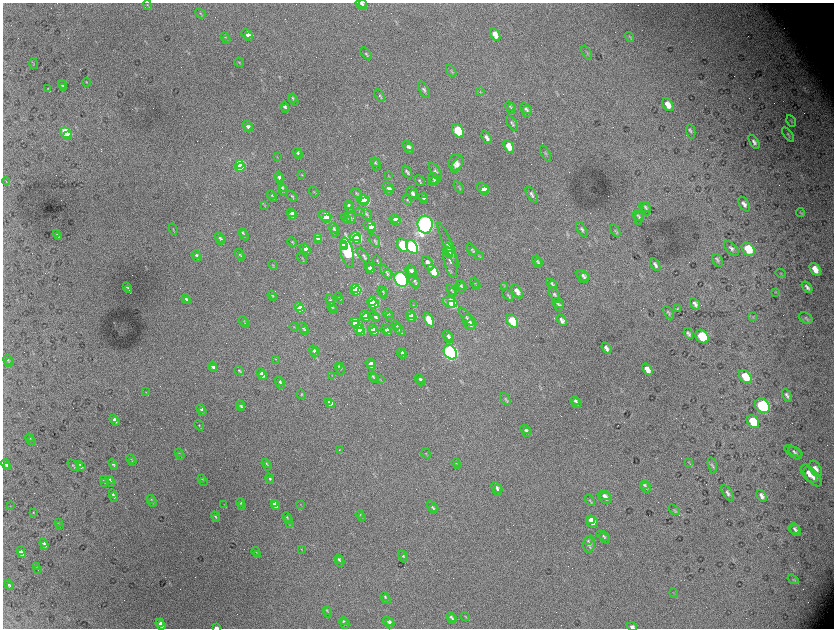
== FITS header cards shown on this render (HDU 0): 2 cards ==
NAXIS1  =                 1663 / length of data axis 1
NAXIS2  =                 1252 / length of data axis 2

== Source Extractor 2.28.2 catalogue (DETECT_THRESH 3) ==
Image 1663 x 1252 px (HDU 0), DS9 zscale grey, zoomed out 1/2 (1 PNG px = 2 x 2 image px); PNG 836 x 630 px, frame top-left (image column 2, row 1251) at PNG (3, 3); each listed source drawn as its Kron ellipse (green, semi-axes under 4 px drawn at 4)
Background 5310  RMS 87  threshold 261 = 3 sigma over >= 5 px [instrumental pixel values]
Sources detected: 447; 48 cannot appear on this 1/2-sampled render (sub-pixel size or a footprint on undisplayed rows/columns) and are neither listed nor drawn; the other 399 listed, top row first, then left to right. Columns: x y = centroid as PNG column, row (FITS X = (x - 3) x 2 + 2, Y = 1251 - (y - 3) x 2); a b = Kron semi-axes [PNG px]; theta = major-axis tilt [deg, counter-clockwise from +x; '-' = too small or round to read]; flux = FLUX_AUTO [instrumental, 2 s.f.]
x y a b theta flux
361 3 5 3 - 2.5e+04
147 5 5 3 - 2.0e+04
363 5 5 4 - 3.0e+04
200 13 5 3 - 2.6e+04
247 34 6 4 -25 1.3e+05
495 35 7 4 -59 1.5e+05
225 37 4 3 - 1.8e+04
248 37 4 3 - 7.7e+04
630 37 5 2 - 1.6e+04
226 39 4 3 - 1.7e+04
366 53 7 3 -45 2.5e+04
587 53 7 3 -58 2.2e+04
239 62 5 3 - 1.6e+04
34 64 5 2 - 1.2e+04
451 71 6 2 -53 1.8e+04
87 82 4 3 - 2.0e+04
62 84 4 3 - 4.0e+04
64 87 3 2 - 2.0e+04
48 88 4 3 - 1.3e+04
424 90 9 4 -60 4.3e+04
480 92 4 3 - 1.6e+04
380 95 7 4 -58 2.8e+04
293 98 4 3 - 1.8e+04
294 100 6 3 -55 1.9e+04
668 105 7 4 -57 1.6e+05
284 106 5 3 - 4.0e+04
510 106 5 4 - 2.5e+04
511 108 5 4 - 2.4e+04
286 109 4 3 - 3.1e+04
526 109 6 4 -36 3.7e+04
527 111 6 4 88 3.5e+04
791 121 6 3 -60 2.0e+04
512 123 9 4 -56 3.7e+04
247 125 5 5 - 8.6e+04
249 128 4 4 - 6.2e+04
458 131 7 5 -58 1.0e+06
691 132 7 4 -77 3.8e+04
66 133 6 5 - 1.1e+06
788 134 8 3 -53 2.7e+04
67 136 3 3 - 6.3e+05
487 138 7 4 -58 7.2e+04
754 142 8 4 -56 6.2e+04
408 146 6 4 -26 6.4e+04
509 146 6 4 -61 2.6e+05
409 149 5 4 - 4.8e+04
297 152 5 4 - 3.6e+04
546 154 9 3 -61 2.7e+04
299 155 4 4 - 3.4e+04
277 157 3 2 - 9.2e+03
375 162 5 4 - 2.6e+04
456 162 8 7 - 9.9e+04
239 165 5 4 - 1.3e+06
376 165 5 4 - 2.6e+04
457 165 9 4 59 8.1e+04
241 167 5 3 - 1.0e+06
436 171 10 4 -57 4.4e+04
407 172 7 3 -60 3.4e+04
302 175 3 2 - 1.2e+04
278 176 5 4 - 5.5e+04
388 176 4 2 - 1.0e+04
433 178 6 5 - 4.1e+04
280 179 5 4 - 4.3e+04
419 180 6 4 -43 2.9e+04
6 181 4 2 - 1.5e+04
435 181 7 4 34 4.2e+04
388 187 6 4 -30 6.4e+04
459 187 6 3 -54 2.1e+04
282 188 4 4 - 2.3e+04
483 188 6 4 -23 2.8e+05
284 190 5 3 - 2.0e+04
389 190 4 4 - 4.8e+04
484 191 4 3 - 1.6e+05
314 192 5 3 - 1.5e+04
412 192 6 5 - 5.3e+04
356 193 6 4 -41 2.6e+04
532 194 9 4 -58 5.2e+04
271 195 4 3 - 1.5e+04
413 195 5 4 - 3.6e+04
292 196 6 3 -38 2.7e+04
273 197 4 3 - 1.6e+04
423 197 4 4 - 6.1e+04
364 199 6 4 -3 9.0e+05
407 200 5 3 - 2.0e+04
425 200 4 3 - 5.1e+04
365 202 4 3 - 7.1e+05
744 204 8 4 -58 7.5e+04
348 205 4 3 - 3.7e+04
265 206 3 2 - 8.4e+03
350 207 5 4 - 3.5e+04
645 207 6 5 - 2.9e+04
646 209 6 4 -83 3.0e+04
360 212 5 4 - 2.9e+04
800 212 4 3 - 1.8e+04
291 213 4 4 - 9.9e+04
366 214 6 4 -60 3.6e+04
293 215 4 3 - 7.6e+04
637 215 5 4 - 2.6e+04
325 216 6 4 -20 7.1e+05
350 217 6 5 - 3.4e+04
639 217 7 4 85 3.3e+04
346 218 5 4 - 2.2e+04
394 218 5 4 - 1.2e+05
326 219 4 3 - 4.4e+05
347 221 4 3 - 1.7e+04
396 221 5 4 - 1.0e+05
425 224 9 7 -83 8.4e+06
370 226 6 4 -18 5.4e+05
333 228 5 4 - 4.1e+04
371 228 4 3 - 3.5e+05
173 229 5 3 - 1.6e+04
582 229 8 4 -57 3.7e+04
335 231 6 4 83 3.3e+04
615 231 7 3 -57 2.5e+04
242 233 4 4 - 2.2e+04
57 234 3 3 - 1.4e+04
244 235 5 4 - 2.7e+04
58 237 4 2 - 9.7e+03
355 237 6 4 0 1.4e+06
220 238 5 4 - 4.3e+04
317 238 4 4 - 1.3e+05
357 239 4 4 - 1.1e+06
221 240 4 3 - 3.0e+04
318 240 4 3 - 1.1e+05
375 241 6 4 -59 3.1e+04
292 242 5 4 - 1.9e+04
343 244 4 4 - 1.2e+06
403 245 7 5 -62 8.0e+05
448 245 25 4 -66 1.0e+05
345 247 2 2 - 5.1e+05
412 247 7 5 -57 3.7e+06
305 248 5 4 - 1.8e+05
472 249 6 4 -49 3.0e+04
731 249 9 5 -45 5.4e+04
748 249 7 5 -48 4.7e+05
306 251 4 3 - 1.4e+05
448 252 4 3 - 1.8e+05
473 252 5 4 - 2.3e+04
347 253 15 6 -78 2.2e+06
240 254 5 4 - 2.4e+04
450 254 3 2 - 9.5e+04
196 255 4 4 - 4.1e+04
364 255 9 3 -52 3.1e+04
479 256 5 3 - 1.6e+04
198 257 4 4 - 3.6e+04
241 257 4 3 - 1.5e+04
302 258 6 3 -57 1.8e+04
450 260 18 6 -79 1.7e+05
718 260 7 5 -63 4.0e+04
377 261 5 3 - 1.9e+04
537 261 5 4 - 3.2e+04
428 263 8 4 -59 1.3e+05
538 263 5 4 - 3.0e+04
273 265 5 3 - 1.7e+04
655 265 7 3 -58 5.2e+04
369 267 5 4 - 1.4e+05
815 269 7 4 -55 1.9e+05
371 270 4 3 - 1.0e+05
410 270 5 4 - 5.2e+04
433 271 7 4 -58 4.5e+05
386 272 8 4 -52 3.3e+04
412 272 5 5 - 5.6e+04
780 273 5 3 - 1.6e+04
388 274 5 4 - 2.4e+04
583 275 6 5 - 4.2e+04
584 277 5 4 - 3.7e+04
401 279 8 6 -58 7.0e+06
414 281 6 5 - 4.1e+04
416 283 5 4 - 2.3e+04
475 283 5 3 - 1.8e+04
551 283 6 4 -40 2.8e+04
460 285 5 4 - 3.2e+04
476 285 4 3 - 1.5e+04
553 285 5 4 - 2.6e+04
127 286 3 2 - 3.4e+04
504 286 3 3 - 1.3e+04
807 287 6 3 -51 5.4e+04
355 288 4 3 - 1.4e+06
462 288 5 4 - 2.9e+04
128 289 3 3 - 4.1e+04
451 290 5 4 - 2.2e+04
356 291 5 4 - 1.3e+06
382 291 5 3 - 2.0e+04
517 291 7 4 -59 1.2e+05
776 292 3 2 - 1.2e+04
453 293 5 4 - 2.1e+04
384 294 4 3 - 1.6e+04
272 295 4 3 - 1.7e+04
508 295 6 3 -45 2.5e+04
555 295 9 4 -62 3.8e+04
339 297 3 2 - 9.3e+03
186 298 4 3 - 3.8e+04
274 298 4 3 - 1.6e+04
340 299 3 2 - 1.0e+04
330 300 6 4 -61 2.6e+04
187 301 4 3 - 3.2e+04
372 301 4 4 - 4.9e+05
450 302 7 5 -21 8.5e+05
557 303 6 4 -31 2.9e+04
373 304 5 4 - 5.0e+05
695 304 6 3 -58 6.1e+04
413 305 3 2 - 1.0e+04
452 305 4 3 - 5.3e+05
559 306 5 4 - 3.0e+04
299 307 5 4 - 5.8e+05
332 307 5 4 - 2.3e+04
300 309 4 3 - 4.4e+05
333 309 3 3 - 1.5e+04
677 309 4 4 - 1.6e+04
388 313 4 4 - 2.1e+04
669 313 7 3 -60 2.7e+04
364 315 4 4 - 1.8e+05
410 315 4 3 - 4.1e+05
375 316 5 4 - 3.6e+04
390 316 4 3 - 1.4e+04
753 316 3 2 - 1.1e+04
412 317 5 4 - 3.9e+05
466 317 11 4 -53 3.6e+04
366 318 4 4 - 1.6e+05
806 318 7 5 -28 4.4e+04
376 319 4 3 - 2.9e+04
429 320 7 4 -62 3.8e+05
562 320 6 3 -56 5.5e+04
243 321 5 3 - 1.4e+04
512 321 7 5 -56 6.2e+05
354 322 5 4 - 6.1e+05
469 322 8 5 -57 7.8e+04
245 323 4 3 - 1.5e+04
356 325 4 3 - 4.6e+05
396 325 5 3 - 2.1e+04
471 325 6 5 - 5.3e+04
294 327 4 3 - 1.4e+04
303 328 5 4 - 2.3e+04
398 328 5 4 - 2.4e+04
359 329 5 4 - 4.8e+05
373 329 4 4 - 2.3e+05
386 329 4 4 - 1.3e+05
305 330 4 3 - 1.9e+04
400 330 6 4 -57 4.0e+04
374 331 4 3 - 1.9e+05
361 332 4 3 - 3.8e+05
387 332 4 3 - 1.1e+05
688 333 5 3 - 4.2e+04
448 336 5 4 - 5.3e+04
702 336 7 5 -49 9.4e+05
449 338 5 4 - 5.0e+04
606 348 6 3 -58 6.4e+04
314 350 4 4 - 4.4e+04
401 352 4 4 - 4.1e+04
450 352 8 6 -56 6.4e+06
315 353 5 4 - 4.6e+04
403 355 4 3 - 3.6e+04
275 359 3 2 - 7.6e+03
8 360 5 3 - 2.3e+04
9 363 4 3 - 1.6e+04
370 363 4 4 - 2.0e+05
372 365 4 4 - 1.8e+05
213 366 5 4 - 6.1e+04
339 366 4 4 - 1.8e+04
214 369 4 3 - 4.6e+04
340 369 6 2 -83 1.4e+04
647 369 7 4 -55 1.4e+05
239 370 5 4 - 2.3e+04
261 373 4 3 - 8.3e+04
332 375 3 3 - 1.4e+04
262 376 4 3 - 7.4e+04
373 376 5 3 - 1.8e+04
745 377 7 5 -47 4.0e+05
374 378 5 3 - 1.8e+04
380 379 4 2 - 1.2e+04
420 379 5 3 - 3.9e+04
279 381 5 3 - 3.5e+04
421 381 4 4 - 3.7e+04
281 384 5 3 - 3.0e+04
146 392 3 2 - 8.1e+03
301 394 5 3 - 1.7e+04
787 395 7 3 -62 4.7e+04
505 399 7 4 -55 3.2e+04
329 401 4 3 - 2.1e+05
575 401 5 4 - 3.2e+04
577 403 5 4 - 3.7e+04
330 404 4 3 - 1.9e+05
240 405 5 3 - 3.4e+04
762 406 8 6 -44 2.1e+06
201 408 4 3 - 6.1e+04
242 408 3 3 - 2.3e+04
202 411 4 3 - 5.2e+04
114 419 4 4 - 4.7e+04
115 421 4 3 - 3.9e+04
753 422 7 5 -51 4.8e+05
199 425 5 3 - 1.8e+04
525 429 5 4 - 4.5e+04
527 432 5 4 - 4.2e+04
30 438 4 3 - 1.9e+04
31 441 4 3 - 1.5e+04
339 450 3 3 - 9.7e+03
793 451 10 3 -23 3.7e+04
179 453 3 2 - 7.7e+03
795 453 8 5 -36 5.0e+04
426 454 5 3 - 1.7e+04
180 456 3 2 - 9.7e+03
131 459 5 3 - 1.6e+04
132 461 4 3 - 1.3e+04
689 462 3 2 - 1.3e+04
266 463 5 3 - 1.6e+04
456 463 4 3 - 1.7e+04
6 464 5 4 - 3.9e+04
80 464 3 2 - 1.7e+04
113 464 5 4 - 3.1e+04
73 465 6 3 -57 1.8e+04
457 465 4 3 - 1.4e+04
712 465 8 4 -76 3.6e+04
114 466 4 3 - 2.4e+04
268 466 5 3 - 2.0e+04
7 467 4 3 - 3.0e+04
81 467 3 3 - 2.5e+04
816 469 9 5 -59 1.0e+05
809 473 10 6 -50 1.3e+05
813 477 12 6 -48 1.3e+05
269 478 4 4 - 2.7e+04
109 479 4 3 - 1.6e+04
202 479 3 3 - 1.2e+04
103 480 4 2 - 1.1e+04
204 481 3 2 - 8.6e+03
271 481 4 4 - 2.7e+04
105 482 3 2 - 9.6e+03
111 482 5 3 - 2.0e+04
644 485 4 3 - 2.1e+04
496 487 5 4 - 3.7e+04
646 487 6 5 - 3.6e+04
498 490 6 4 78 4.1e+04
728 493 9 4 -57 5.2e+04
112 494 3 2 - 2.7e+04
604 496 6 4 -5 5.7e+04
762 496 6 4 -56 6.2e+04
114 497 4 3 - 2.9e+04
605 498 6 5 - 6.4e+04
151 499 4 3 - 1.9e+04
590 500 6 4 -59 2.8e+04
152 502 4 3 - 2.3e+04
240 503 4 3 - 2.6e+04
274 503 4 3 - 9.0e+04
224 505 3 2 - 6.9e+03
242 505 3 3 - 2.1e+04
300 505 4 2 - 9.9e+03
10 506 3 2 - 7.0e+03
276 506 4 4 - 8.8e+04
432 507 6 4 -44 2.7e+04
433 509 4 4 - 2.3e+04
674 510 6 4 -38 2.5e+04
33 512 4 3 - 1.2e+04
360 514 4 3 - 1.4e+04
215 516 4 3 - 2.1e+04
287 517 5 3 - 1.7e+04
361 517 4 3 - 1.4e+04
217 519 3 3 - 1.9e+04
288 520 4 3 - 1.9e+04
591 520 4 3 - 1.0e+05
58 522 3 2 - 7.7e+03
592 522 5 5 - 1.5e+05
59 525 3 2 - 6.9e+03
289 525 3 3 - 1.1e+04
794 528 6 5 - 3.4e+04
796 530 6 5 - 4.2e+04
603 536 7 4 -31 2.7e+04
604 538 6 4 -50 2.5e+04
588 541 4 4 - 1.9e+04
43 543 3 3 - 3.8e+04
589 544 8 5 78 6.6e+04
45 545 4 3 - 3.8e+04
301 549 3 2 - 7.9e+03
20 551 3 3 - 6.1e+04
256 551 4 3 - 1.5e+04
22 554 3 3 - 6.2e+04
257 554 3 3 - 1.1e+04
403 555 5 4 - 2.5e+04
404 558 4 4 - 2.5e+04
339 559 5 4 - 2.6e+04
340 562 5 4 - 2.8e+04
36 566 3 3 - 1.1e+04
38 569 2 1 - 5.1e+03
793 579 6 2 -35 2.0e+04
9 584 5 4 - 3.0e+04
10 587 3 3 - 2.2e+04
673 593 5 2 - 1.2e+04
385 596 5 3 - 1.8e+04
386 599 5 4 - 2.4e+04
327 610 4 3 - 1.6e+04
328 612 5 4 - 1.8e+04
465 616 5 3 - 1.5e+04
451 617 5 4 - 3.1e+04
452 619 5 4 - 3.0e+04
343 621 4 4 - 2.1e+04
388 621 5 4 - 7.0e+04
160 623 4 4 - 9.6e+04
345 624 5 3 - 2.5e+04
390 624 4 4 - 6.6e+04
161 625 4 3 - 8.6e+04
216 627 3 2 - 5.9e+04
632 627 5 3 - 5.2e+04
At the frame edge (FLAGS 8, measured only in part): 3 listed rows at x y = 361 3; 216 627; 632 627
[48 sub-pixel or undisplayed-footprint detections neither listed nor drawn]